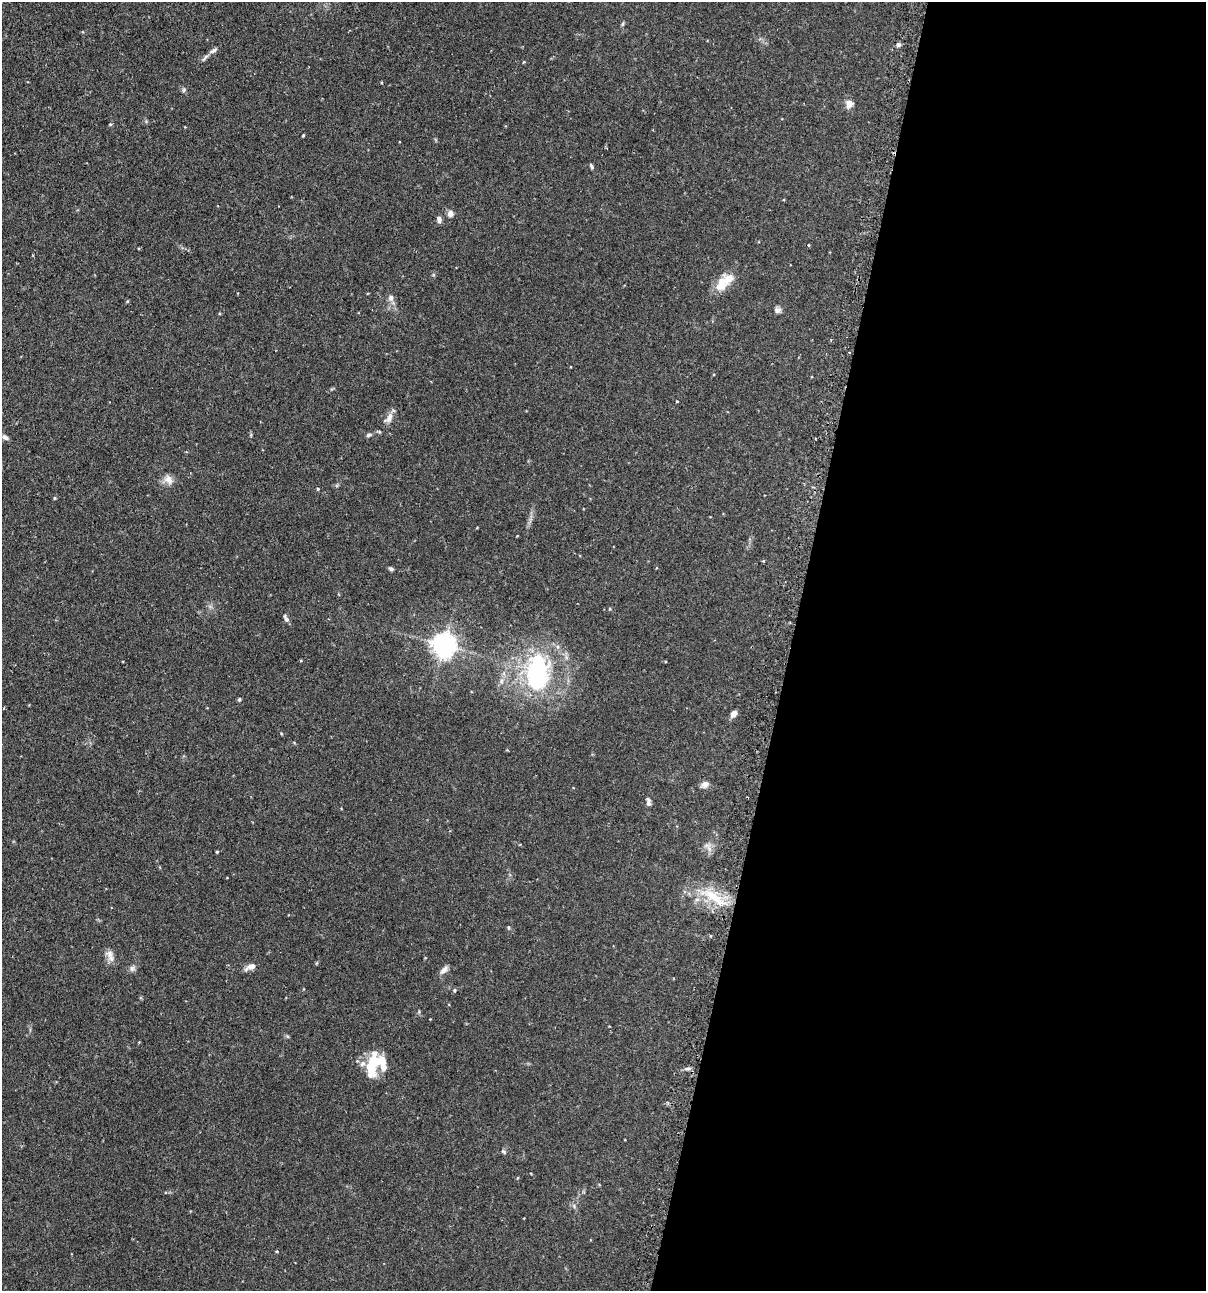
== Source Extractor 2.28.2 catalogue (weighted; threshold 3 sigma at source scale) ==
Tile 12 of 4 x 4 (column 4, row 3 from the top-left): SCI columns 3766-4969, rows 1325-2613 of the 5247 x 5227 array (HDU 1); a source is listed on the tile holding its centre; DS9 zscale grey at full resolution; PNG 1208 x 1293 px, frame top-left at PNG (2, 2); no overlay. Shown black and unused: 35% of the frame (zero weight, under 2 of 3 exposures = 4% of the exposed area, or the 3 px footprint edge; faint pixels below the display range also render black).
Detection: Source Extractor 2.28.2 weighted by HDU 2 'WHT'; one run over the whole footprint, this tile lists its part. Background 0.115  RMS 0.0055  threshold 0.0248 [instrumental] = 3 sigma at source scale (4.5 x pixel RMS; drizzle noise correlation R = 1.50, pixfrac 1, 0.05/0.05 arcsec/px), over >= 5 px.
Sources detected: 54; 1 cosmic-ray / hot-pixel residue — not listed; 4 inside a brighter listed object's ellipse — not listed separately; the other 49 listed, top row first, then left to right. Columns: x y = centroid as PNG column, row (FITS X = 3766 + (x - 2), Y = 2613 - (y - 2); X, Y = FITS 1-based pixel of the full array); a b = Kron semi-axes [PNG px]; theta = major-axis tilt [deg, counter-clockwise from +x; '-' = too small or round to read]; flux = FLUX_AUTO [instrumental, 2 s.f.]
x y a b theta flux
623 24 7 4 81 0.78
898 44 5 5 - 1.5
213 51 12 5 29 1.7
205 58 14 4 51 1.5
524 62 4 3 - 0.4
184 90 7 4 89 0.85
849 104 10 8 77 3.3
303 135 3 2 - 0.53
591 166 8 4 -62 0.95
450 214 7 7 - 2.3
439 219 8 5 -86 1.7
808 245 3 3 - 0.53
722 283 21 13 70 9.5
391 298 9 8 - 1.9
778 310 8 8 - 1.7
849 352 3 3 - 0.77
677 401 3 3 - 0.42
389 417 15 7 68 3.4
369 435 7 5 9 1.1
5 437 8 6 -35 1.7
168 479 13 10 -55 3.8
318 489 4 4 - 0.47
55 498 4 4 - 0.54
517 536 4 2 - 0.29
763 561 5 3 - 0.4
391 569 6 5 - 0.95
286 619 9 5 -60 1.7
444 645 7 7 - 480
537 673 47 27 86 62
239 699 5 4 - 0.64
733 714 8 6 52 3
704 784 11 8 26 2.3
648 802 11 6 -85 1.6
706 845 11 6 2 2.3
217 852 4 3 - 0.58
713 896 44 13 -31 19
508 927 6 4 -84 0.61
110 954 12 8 85 3.2
251 967 14 6 28 3.3
132 968 9 4 -90 1.2
444 970 11 6 50 2.7
454 990 5 4 - 0.73
287 1036 5 4 - 0.7
139 1042 3 3 - 0.38
374 1065 29 16 58 18
687 1069 10 4 5 1.4
504 1152 7 4 -41 0.85
574 1206 6 4 -73 0.9
277 1252 4 3 - 0.61